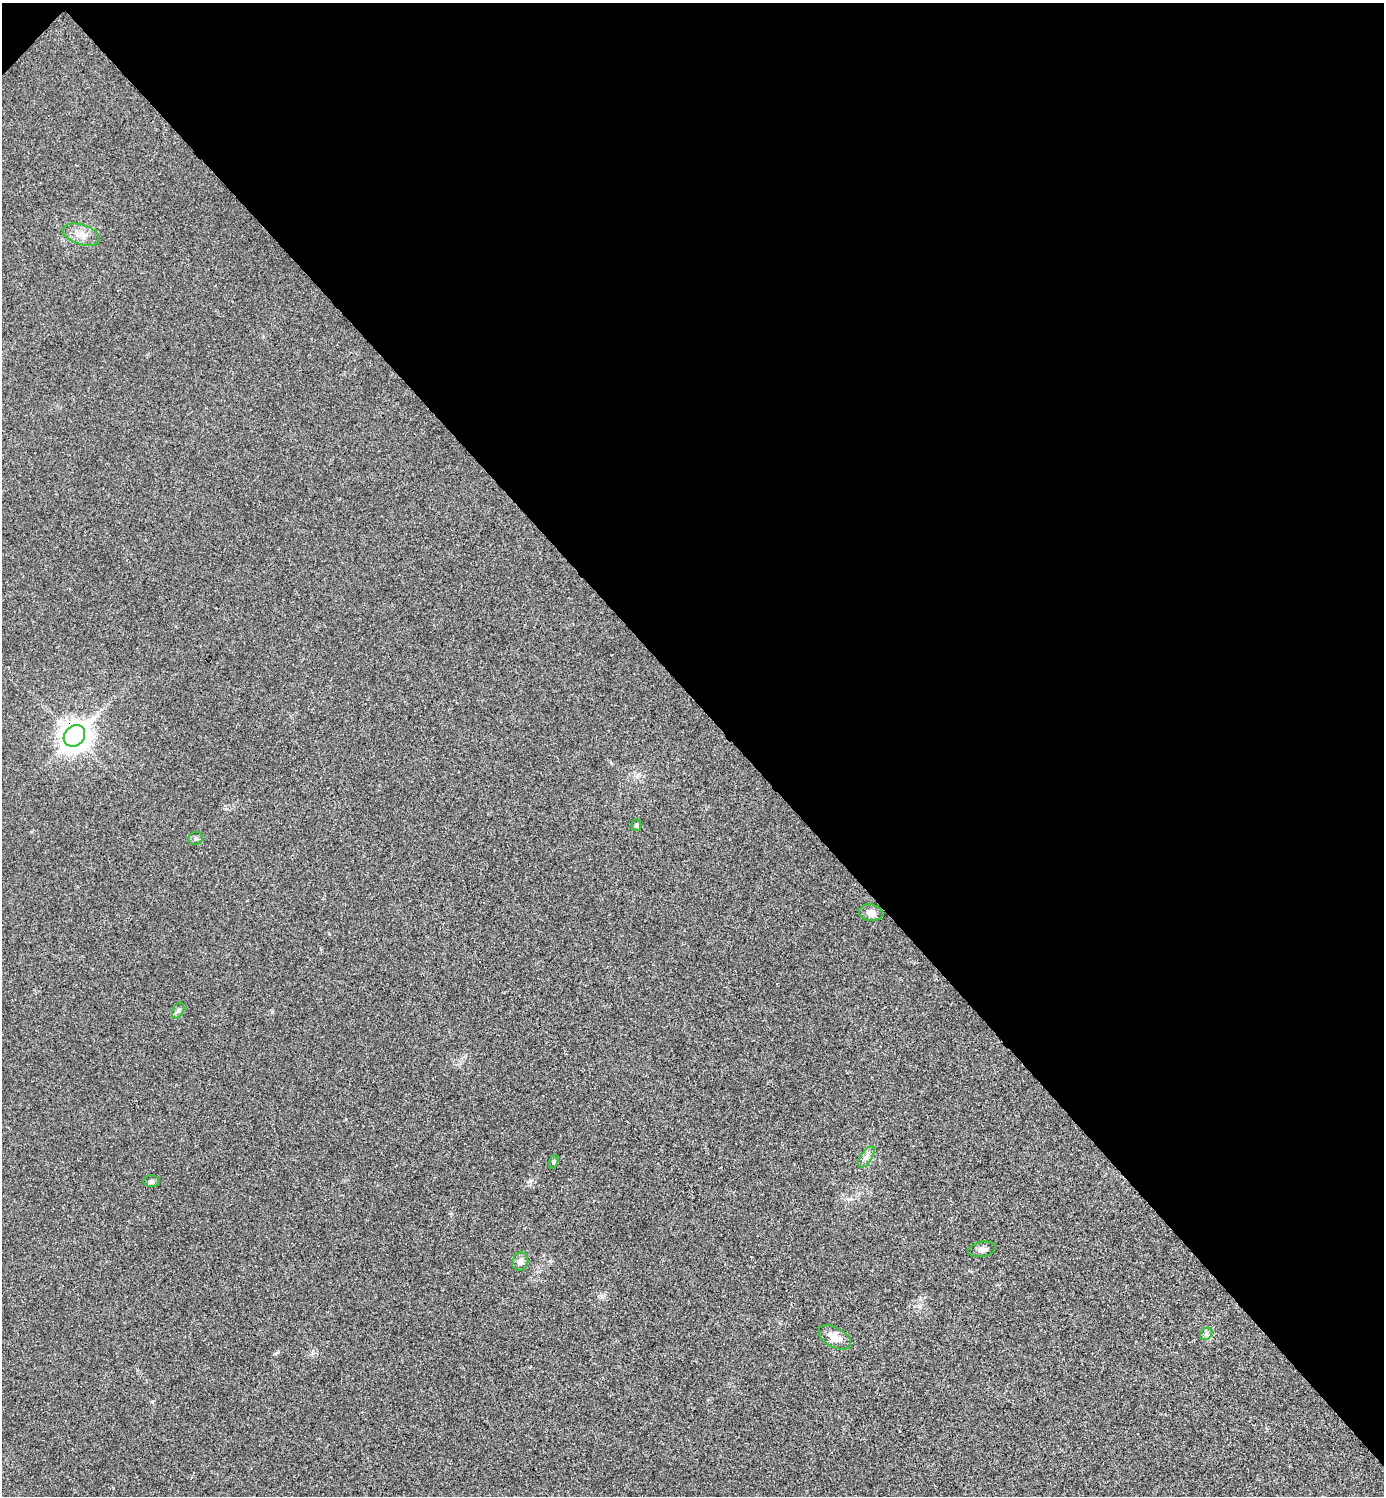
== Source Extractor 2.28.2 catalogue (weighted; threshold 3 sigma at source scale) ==
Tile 3 of 4 x 4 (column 3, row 1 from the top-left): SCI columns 2921-4302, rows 4488-5981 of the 5984 x 5984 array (HDU 1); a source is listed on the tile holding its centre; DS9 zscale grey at full resolution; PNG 1386 x 1498 px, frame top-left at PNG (2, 3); each listed source drawn as its Kron ellipse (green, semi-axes under 4 px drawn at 4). Shown black and unused: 47% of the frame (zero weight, under 3 of 4 exposures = <1% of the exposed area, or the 3 px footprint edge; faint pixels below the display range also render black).
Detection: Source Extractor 2.28.2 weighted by HDU 2 'WHT'; one run over the whole footprint, this tile lists its part. Background 0.0193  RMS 0.0054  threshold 0.0242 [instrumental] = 3 sigma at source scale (4.5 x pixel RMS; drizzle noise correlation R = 1.50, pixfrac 1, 0.05/0.05 arcsec/px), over >= 5 px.
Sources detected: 13; all 13 listed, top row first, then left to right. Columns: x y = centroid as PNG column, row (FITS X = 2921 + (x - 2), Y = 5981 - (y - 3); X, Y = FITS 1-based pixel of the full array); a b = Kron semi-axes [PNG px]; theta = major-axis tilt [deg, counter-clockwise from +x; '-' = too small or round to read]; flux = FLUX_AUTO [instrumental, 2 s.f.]
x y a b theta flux
81 235 19 10 -18 5.7
74 736 12 9 47 630
636 825 5 5 - 0.71
195 838 7 6 - 1.2
871 913 12 8 -11 3.5
178 1010 8 5 63 1.4
866 1157 12 5 56 2.3
554 1162 7 4 72 0.72
151 1181 8 6 0 1.2
982 1249 14 7 10 2.7
520 1261 9 8 - 2.7
1206 1334 7 5 45 1.4
835 1337 18 9 -29 5.8
Overlapping masked pixels (flux is a lower limit): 1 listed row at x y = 74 736
Unlisted compact peaks at least as high as the median listed source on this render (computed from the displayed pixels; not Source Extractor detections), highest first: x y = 530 1181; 152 1402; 329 934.